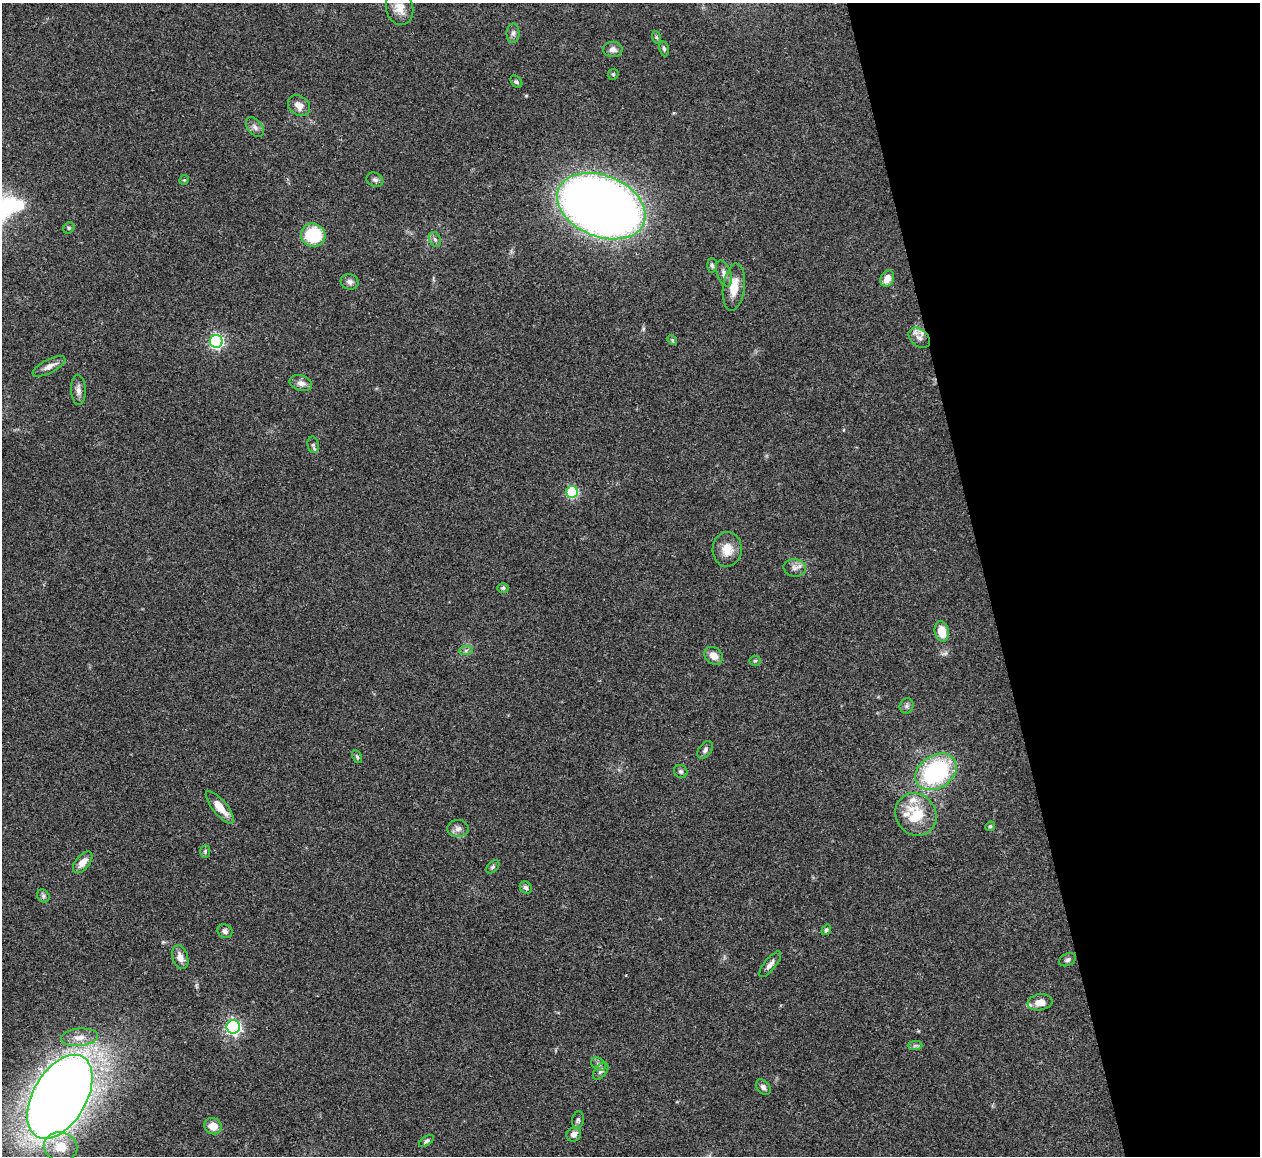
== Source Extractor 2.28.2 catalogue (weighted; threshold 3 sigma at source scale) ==
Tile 12 of 4 x 4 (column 4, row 3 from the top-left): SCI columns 3776-5033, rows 1413-2566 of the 5033 x 5015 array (HDU 1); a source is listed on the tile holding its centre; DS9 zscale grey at full resolution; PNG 1262 x 1158 px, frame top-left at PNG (2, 3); each listed source drawn as its Kron ellipse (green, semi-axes under 4 px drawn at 4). Shown black and unused: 22% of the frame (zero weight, under 3 of 4 exposures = <1% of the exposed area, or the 3 px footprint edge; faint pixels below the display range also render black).
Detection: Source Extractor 2.28.2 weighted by HDU 2 'WHT'; one run over the whole footprint, this tile lists its part. Background 0.0492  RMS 0.0049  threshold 0.0219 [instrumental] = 3 sigma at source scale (4.5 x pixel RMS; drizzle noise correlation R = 1.50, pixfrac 1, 0.05/0.05 arcsec/px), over >= 5 px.
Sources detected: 69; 2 inside a brighter listed object's ellipse — not listed separately; the other 67 listed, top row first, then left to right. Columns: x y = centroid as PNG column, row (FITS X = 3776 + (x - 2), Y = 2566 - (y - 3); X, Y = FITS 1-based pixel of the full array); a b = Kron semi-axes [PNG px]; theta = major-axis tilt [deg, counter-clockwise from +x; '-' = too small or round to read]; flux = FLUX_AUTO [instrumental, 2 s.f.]
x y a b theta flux
400 8 17 13 -76 6.4
513 33 10 6 89 1.6
656 37 6 4 -71 0.69
613 49 10 7 -2 2.4
664 49 7 5 -79 1
613 74 6 5 - 0.7
516 82 7 5 -50 1
299 105 12 9 -37 3.7
255 127 11 7 -51 2.2
184 180 5 4 - 0.52
375 180 9 6 -24 1.4
601 206 46 30 -22 560
69 228 6 5 - 0.83
313 235 12 11 - 27
435 239 7 5 -67 1.4
712 265 7 5 -87 1
724 273 14 7 -70 2.4
887 278 8 6 62 5.4
350 282 9 7 -19 2
734 287 24 11 83 8.4
919 338 12 8 -40 3.3
672 340 5 4 - 0.61
216 341 6 6 - 100
49 366 18 7 27 3.5
301 383 11 7 -17 2.7
78 390 15 7 -87 2.6
313 445 8 5 -78 1.2
572 492 6 6 - 41
727 549 17 14 88 7.4
795 568 11 8 -11 2.5
503 588 5 5 - 1.1
942 631 10 7 -78 8.2
466 650 7 4 3 1
714 656 10 8 -40 4.1
755 661 5 5 - 0.75
907 706 8 6 66 1.4
705 750 10 6 53 1.6
357 757 7 4 -62 0.8
681 771 7 6 - 1.1
936 772 22 16 32 62
220 807 20 7 -50 7.4
916 814 22 20 -55 19
990 826 5 4 - 0.78
458 829 10 8 2 2.6
205 851 6 5 - 0.82
83 862 13 7 51 4.1
493 867 8 5 45 1
526 888 6 5 - 1.3
43 896 7 5 -48 1.1
826 930 6 4 54 0.85
225 931 7 6 - 1.8
180 957 12 7 -72 4
1067 960 9 6 24 1.3
770 964 16 5 51 2.4
1040 1002 12 8 7 4.6
233 1027 6 6 - 120
79 1037 18 8 6 5.4
915 1046 7 4 1 0.97
598 1064 8 6 -36 1.4
601 1071 10 6 52 1.5
763 1087 9 6 -51 1.7
60 1097 46 26 60 930
578 1120 9 5 81 1.2
213 1126 9 8 - 6.2
574 1134 8 6 43 3
426 1141 8 4 35 0.99
61 1147 17 14 -12 11